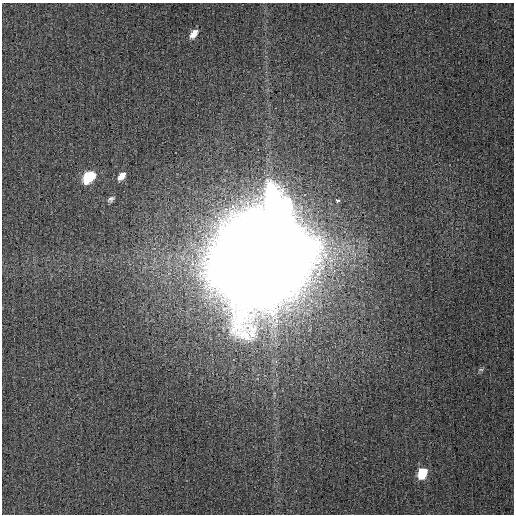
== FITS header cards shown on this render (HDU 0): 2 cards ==
NAXIS1  =                  512
NAXIS2  =                  512

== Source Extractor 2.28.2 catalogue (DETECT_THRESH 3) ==
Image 512 x 512 px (HDU 0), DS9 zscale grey, 1 PNG px = 1 image px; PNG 516 x 516 px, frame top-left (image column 1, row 512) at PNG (2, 3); no overlay
Background 0.00144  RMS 0.0028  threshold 0.00848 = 3 sigma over >= 5 px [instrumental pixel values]
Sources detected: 8; all 8 listed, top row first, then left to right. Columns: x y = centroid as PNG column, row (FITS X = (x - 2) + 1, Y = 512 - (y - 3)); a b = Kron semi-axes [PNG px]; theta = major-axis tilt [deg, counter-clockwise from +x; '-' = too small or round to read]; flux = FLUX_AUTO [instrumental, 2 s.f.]
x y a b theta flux
194 34 11 7 55 1.8
121 176 10 6 47 1.6
88 177 11 7 46 10
111 199 9 6 38 0.58
337 200 5 3 - 3
262 257 45 40 25 8800
481 370 8 4 8 0.34
422 473 11 8 61 5.6